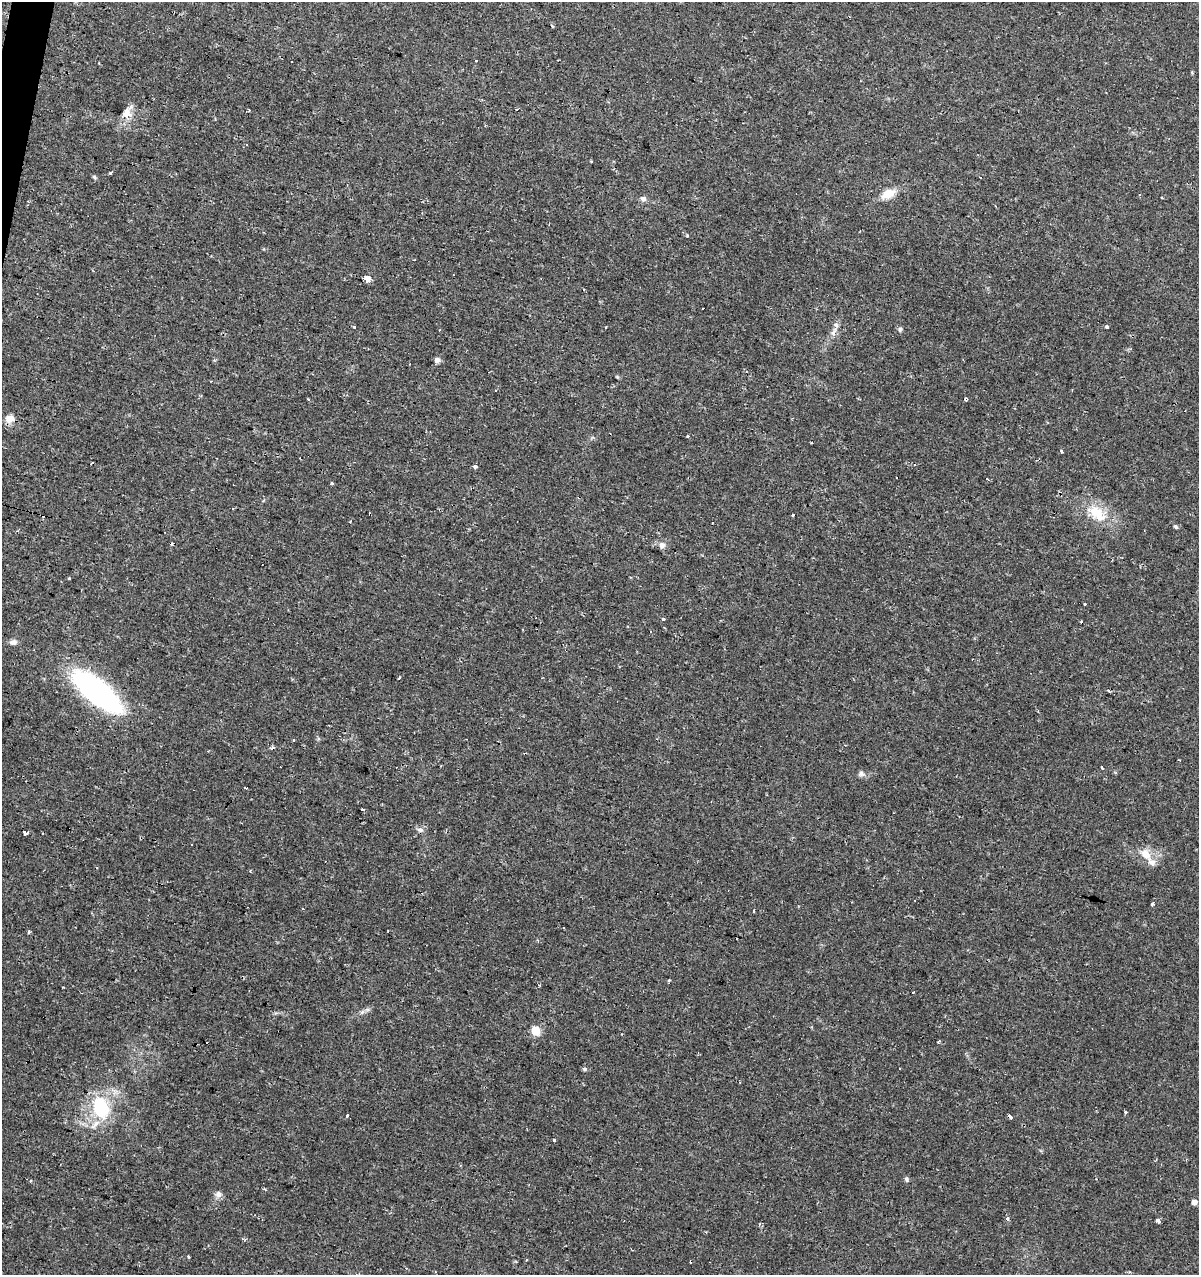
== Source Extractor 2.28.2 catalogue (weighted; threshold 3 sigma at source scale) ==
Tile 11 of 4 x 4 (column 3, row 3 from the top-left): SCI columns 2611-3807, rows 1279-2551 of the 5283 x 5098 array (HDU 1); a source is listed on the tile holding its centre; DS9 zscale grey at full resolution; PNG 1201 x 1277 px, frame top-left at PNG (2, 2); no overlay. Shown black and unused: <1% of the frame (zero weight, under 2 of 3 exposures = <1% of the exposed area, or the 3 px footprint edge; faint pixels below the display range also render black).
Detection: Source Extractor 2.28.2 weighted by HDU 2 'WHT'; one run over the whole footprint, this tile lists its part. Background 0.0208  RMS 0.0036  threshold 0.016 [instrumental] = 3 sigma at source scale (4.5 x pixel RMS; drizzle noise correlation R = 1.50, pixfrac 1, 0.0396/0.0396 arcsec/px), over >= 5 px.
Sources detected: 87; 1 inside a brighter object's white glare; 24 cosmic-ray / hot-pixel residue — not listed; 1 inside a brighter listed object's ellipse — not listed separately; the other 61 listed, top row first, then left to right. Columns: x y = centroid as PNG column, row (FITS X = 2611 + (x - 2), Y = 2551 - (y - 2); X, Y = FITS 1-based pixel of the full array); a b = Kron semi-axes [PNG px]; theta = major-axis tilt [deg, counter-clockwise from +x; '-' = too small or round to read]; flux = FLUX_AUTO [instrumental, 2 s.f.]
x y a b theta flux
552 26 3 3 - 0.52
476 61 3 3 - 3.2
249 110 3 2 - 0.34
126 113 15 11 57 3.4
111 173 3 3 - 1.2
94 177 6 4 -47 0.48
888 194 20 10 27 4.4
1162 197 3 3 - 0.98
643 199 8 7 - 1.1
368 278 4 3 - 24
1107 326 3 3 - 0.83
355 327 3 3 - 1.1
900 329 7 5 74 0.68
834 332 14 6 67 2.1
437 360 7 6 - 1.4
617 377 4 4 - 0.39
496 390 3 2 - 0.26
9 419 10 9 - 2.9
688 436 3 3 - 0.62
1062 451 3 3 - 2.9
92 463 4 2 - 0.44
475 467 3 3 - 1.3
332 484 3 3 - 1.8
1097 513 31 17 -38 11
793 515 3 3 - 0.67
1176 527 6 4 -33 0.57
171 544 3 3 - 0.85
662 545 8 8 - 1.5
69 578 3 3 - 0.99
1085 604 3 3 - 1.1
663 619 3 3 - 2.2
13 642 10 6 2 1.3
399 678 5 2 - 0.49
95 692 63 25 -39 63
272 749 3 3 - 13
1102 767 3 3 - 0.86
861 774 9 7 -6 1.2
246 788 3 3 - 1.6
362 809 3 2 - 0.51
420 830 9 7 -5 1.3
25 832 4 3 - 3.1
1146 854 18 11 -47 4.9
1153 904 3 3 - 1.5
754 911 3 3 - 0.97
29 932 4 2 - 0.78
668 981 3 3 - 1.5
535 1031 5 5 - 16
585 1069 6 5 - 0.68
740 1082 3 2 - 0.32
101 1108 28 21 -68 20
1125 1112 5 3 - 0.43
348 1116 3 3 - 2.3
1009 1117 4 3 - 6.4
554 1140 3 3 - 1.7
906 1179 7 5 -66 0.66
30 1181 4 3 - 0.4
218 1194 8 8 - 1.5
1194 1202 5 5 - 2.3
1008 1219 6 5 - 0.83
1158 1221 4 3 - 8.3
189 1256 3 3 - 1.9
Overlapping masked pixels (flux is a lower limit): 3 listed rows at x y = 95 692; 272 749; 1009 1117